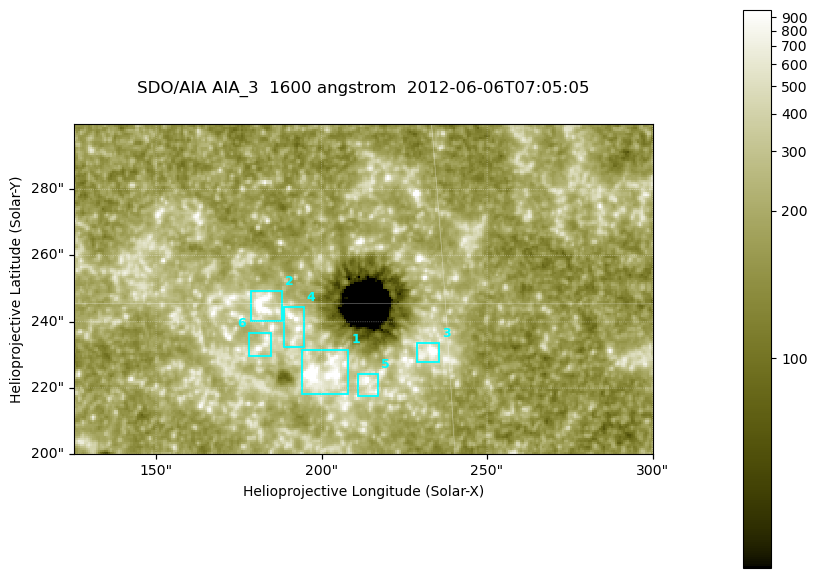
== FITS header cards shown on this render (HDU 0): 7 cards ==
TELESCOP= 'SDO/AIA '
INSTRUME= 'AIA_3   '
WAVELNTH=                 1600
WAVEUNIT= 'angstrom'
DATE-OBS= '2012-06-06T07:05:05.12'
CTYPE1  = 'HPLN-TAN'
CTYPE2  = 'HPLT-TAN'

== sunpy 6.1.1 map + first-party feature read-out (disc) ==
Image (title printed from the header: SDO/AIA AIA_3  1600 angstrom  2012-06-06T07:05:05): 287 x 164 px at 0.609 arcsec/px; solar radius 946 arcsec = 1552 px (partial field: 0.6% of the solar disc is inside the frame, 100% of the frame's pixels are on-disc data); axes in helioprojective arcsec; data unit not stated in the header (colour bar unlabelled)
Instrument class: DISC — disc imager (sunpy class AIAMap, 1600 A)
Bright regions (active regions / flare kernels): reference = the on-disc median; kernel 3 px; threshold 5 sigma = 329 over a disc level ~183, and >= 1.15x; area >= 47 px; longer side >= 3 px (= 1.8 arcsec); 6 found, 6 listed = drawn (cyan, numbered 1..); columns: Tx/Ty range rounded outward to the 2 arcsec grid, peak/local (2 s.f.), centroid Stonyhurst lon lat
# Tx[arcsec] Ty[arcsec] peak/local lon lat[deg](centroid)
1 194..208 218..232 13 +13 +14
2 178..188 240..250 8.1 +11 +15
3 228..236 228..234 7.3 +15 +14
4 188..196 232..246 4.9 +12 +15
5 210..218 216..226 6.2 +13 +13
6 178..186 230..238 4.6 +11 +14